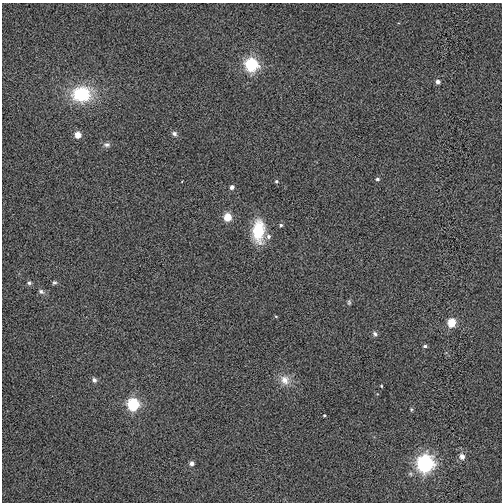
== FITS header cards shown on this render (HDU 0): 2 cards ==
NAXIS1  =                  500
NAXIS2  =                  500

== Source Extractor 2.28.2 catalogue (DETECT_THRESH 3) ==
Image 500 x 500 px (HDU 0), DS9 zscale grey, 1 PNG px = 1 image px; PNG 504 x 504 px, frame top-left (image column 1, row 500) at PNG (2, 3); no overlay
Background 0.0088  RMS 0.11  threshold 0.332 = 3 sigma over >= 5 px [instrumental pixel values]
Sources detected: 30; all 30 listed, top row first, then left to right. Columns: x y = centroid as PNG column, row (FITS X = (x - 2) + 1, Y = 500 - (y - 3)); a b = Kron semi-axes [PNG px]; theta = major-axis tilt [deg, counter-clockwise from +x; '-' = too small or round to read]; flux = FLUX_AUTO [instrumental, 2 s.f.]
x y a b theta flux
251 64 6 6 - 990
438 82 4 4 - 35
82 94 19 15 6 470
174 133 6 6 - 21
77 135 4 4 - 110
107 145 9 6 0 24
377 179 4 4 - 15
276 181 4 4 - 11
232 187 4 4 - 36
227 217 5 5 - 200
281 225 4 4 - 13
258 231 25 13 90 260
268 236 6 6 - 26
29 283 6 5 - 15
54 283 6 5 - 14
41 291 8 6 -33 21
349 302 7 5 82 13
276 316 5 3 - 6.5
451 322 5 5 - 240
375 334 7 5 -47 19
425 346 4 4 - 17
94 380 6 6 - 21
285 380 14 12 -52 81
381 386 4 3 - 6.2
133 404 6 6 - 770
411 409 5 4 - 8.3
324 415 3 2 - 8.6
462 456 8 7 - 35
192 463 4 4 - 35
425 463 7 7 - 2200